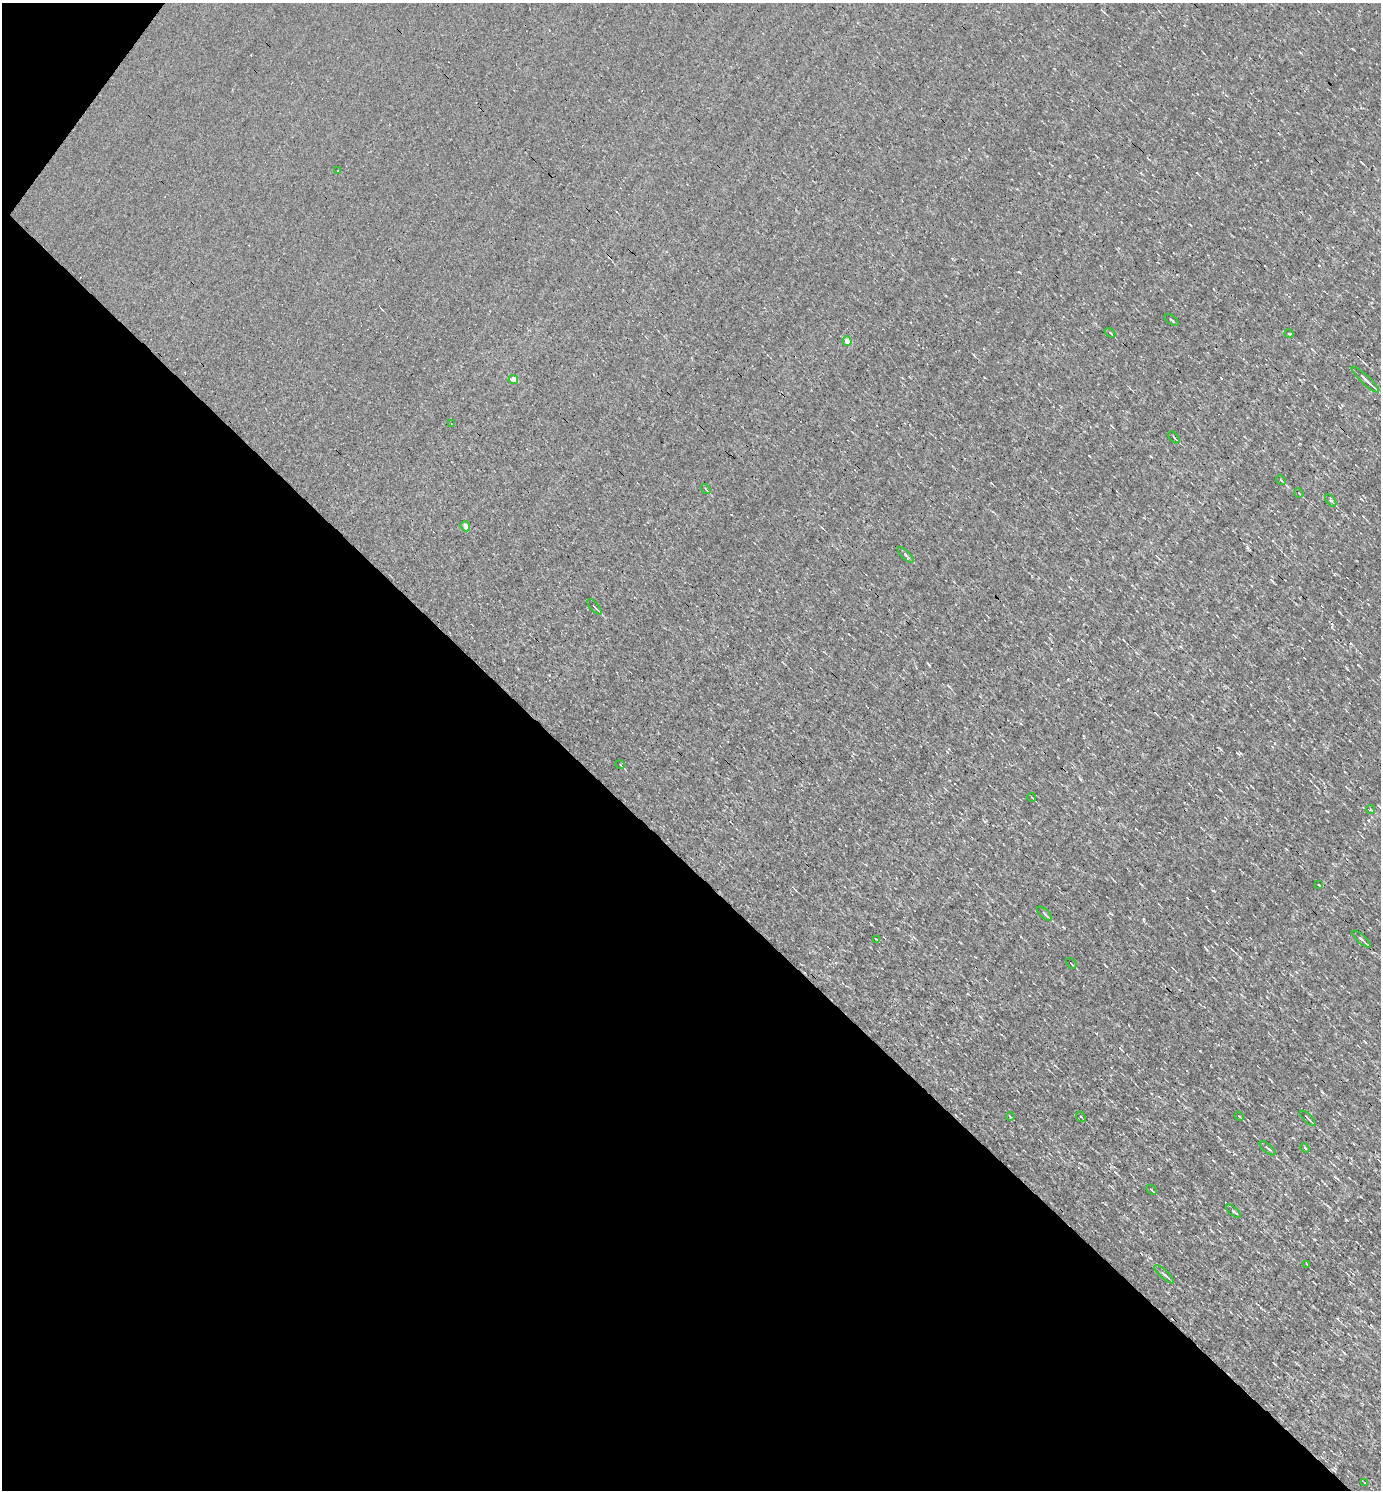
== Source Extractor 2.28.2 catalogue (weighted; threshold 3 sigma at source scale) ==
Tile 9 of 4 x 4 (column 1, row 3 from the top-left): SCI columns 294-1672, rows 1489-2976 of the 5958 x 5952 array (HDU 1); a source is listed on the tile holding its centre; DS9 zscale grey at full resolution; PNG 1383 x 1492 px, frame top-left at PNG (2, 3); each listed source drawn as its Kron ellipse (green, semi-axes under 4 px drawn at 4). Shown black and unused: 43% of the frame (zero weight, under 3 of 4 exposures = <1% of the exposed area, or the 3 px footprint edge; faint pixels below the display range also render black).
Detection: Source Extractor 2.28.2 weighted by HDU 2 'WHT'; one run over the whole footprint, this tile lists its part. Background 8.66e-04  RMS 0.049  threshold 0.221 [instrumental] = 3 sigma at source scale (4.5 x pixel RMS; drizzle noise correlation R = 1.50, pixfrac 1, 0.05/0.05 arcsec/px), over >= 5 px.
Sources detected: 41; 6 cosmic-ray / hot-pixel residue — neither listed nor drawn; the other 35 listed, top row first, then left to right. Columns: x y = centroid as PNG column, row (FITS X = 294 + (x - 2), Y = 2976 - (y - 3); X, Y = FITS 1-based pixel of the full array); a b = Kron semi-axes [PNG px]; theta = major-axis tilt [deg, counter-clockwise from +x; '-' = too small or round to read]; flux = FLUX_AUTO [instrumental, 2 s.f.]
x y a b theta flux
338 171 3 3 - 15
1171 320 8 2 -35 4.8
1110 333 6 3 -38 5.1
1289 334 4 3 - 4
847 341 4 4 - 68
513 379 5 4 - 42
1365 380 18 3 -43 28
451 424 3 2 - 2.7
1174 437 7 2 -50 5.6
1281 480 5 3 - 5.6
706 489 5 3 - 4.7
1299 493 5 2 - 3.7
1331 500 7 4 -51 8.9
465 526 5 4 - 35
906 555 10 4 -46 10
594 607 9 2 -48 6.7
620 765 5 2 - 3.3
1032 798 4 3 - 3.5
1371 809 4 3 - 5.6
1319 885 3 2 - 4.2
1045 914 9 3 -43 11
876 939 4 2 - 3.3
1361 939 12 2 -41 17
1071 963 6 2 -48 4.6
1010 1116 4 2 - 4.5
1239 1116 5 3 - 4.3
1081 1117 6 3 -51 5.2
1308 1118 10 2 -44 7.8
1268 1148 10 3 -40 8.8
1305 1148 5 3 - 5.1
1151 1190 6 3 -41 5.3
1234 1211 9 3 -39 7
1307 1264 3 2 - 3.7
1164 1274 12 3 -43 11
1365 1483 3 2 - 3.8
Unlisted compact peaks at least as high as the median listed source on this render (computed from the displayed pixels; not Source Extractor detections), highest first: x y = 871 924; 1200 1051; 1334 574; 1322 1092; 1358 665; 1110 913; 947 752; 1327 811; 1019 272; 929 665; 1286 849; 1064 928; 1219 748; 1214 891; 1368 820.